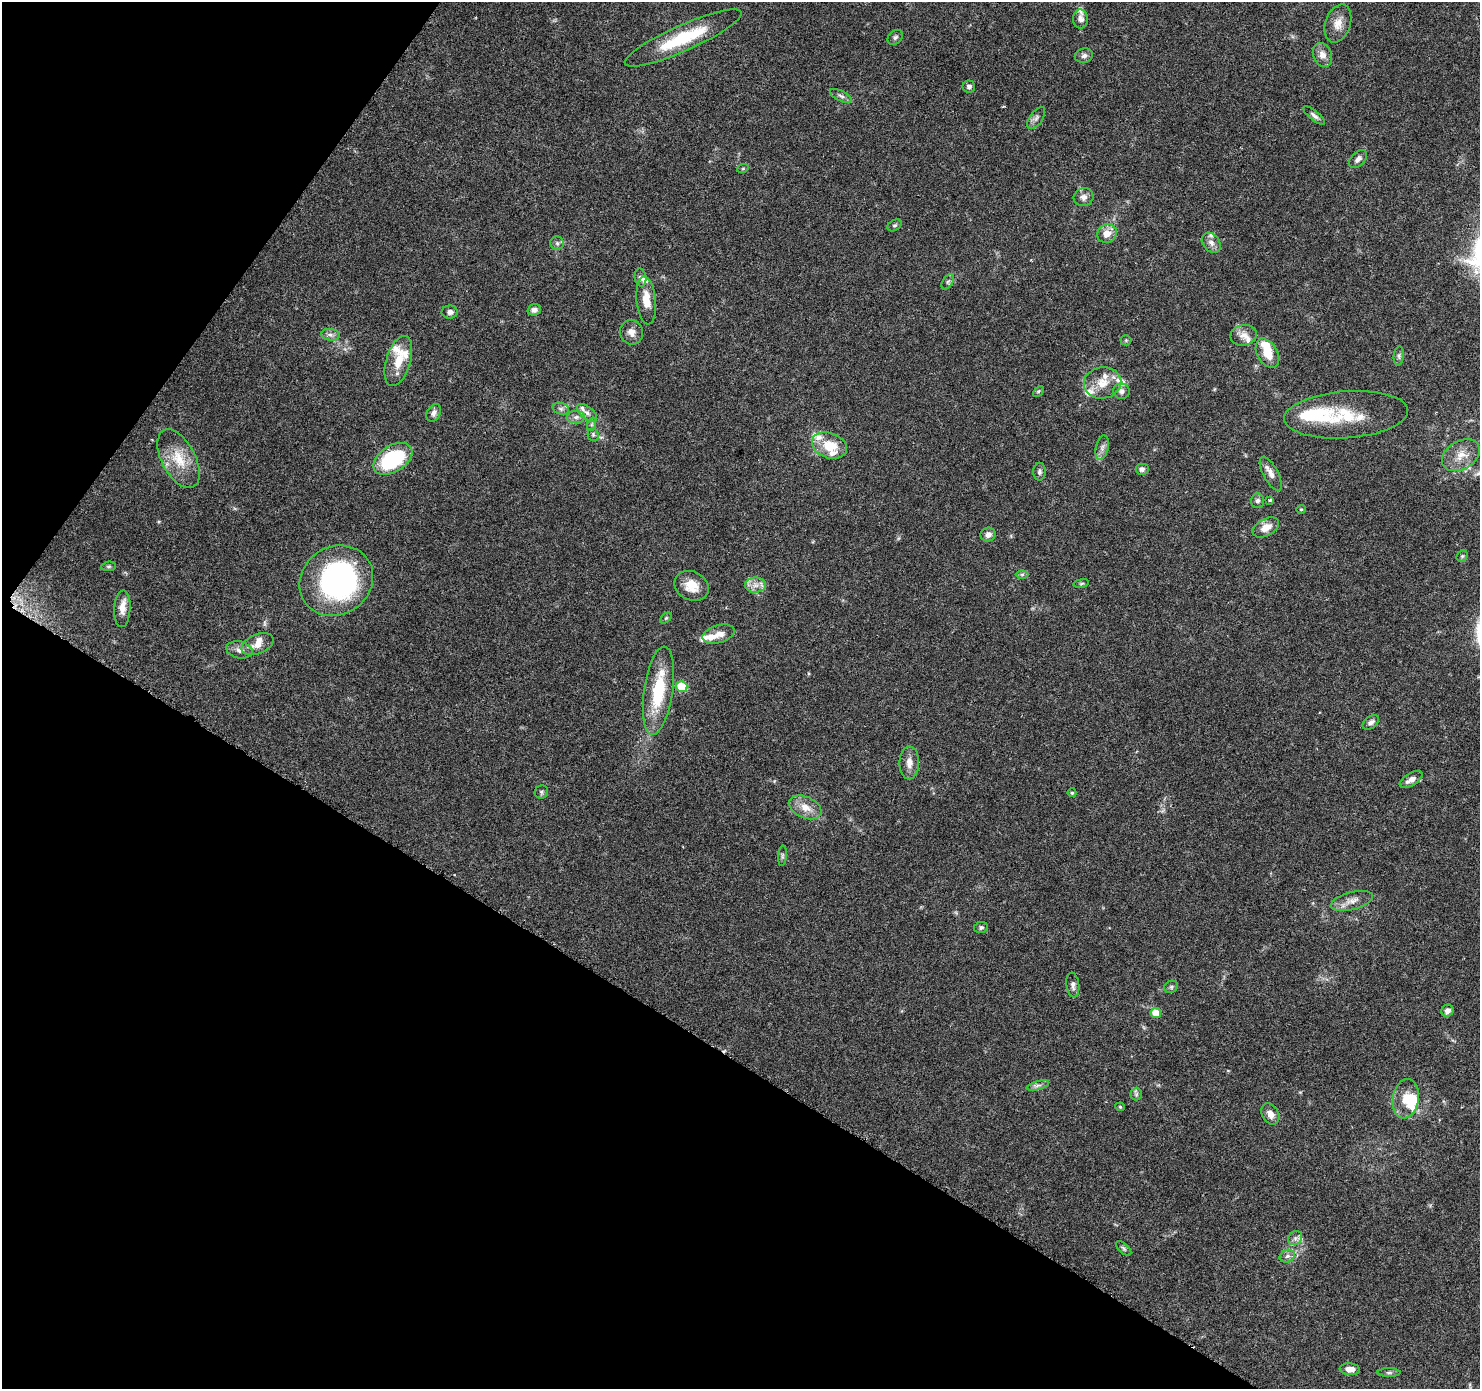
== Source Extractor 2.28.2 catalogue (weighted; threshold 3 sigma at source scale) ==
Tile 9 of 4 x 4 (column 1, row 3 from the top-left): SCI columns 18-1495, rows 1643-3029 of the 5937 x 5994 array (HDU 1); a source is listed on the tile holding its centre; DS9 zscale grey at full resolution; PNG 1482 x 1391 px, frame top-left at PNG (2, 2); each listed source drawn as its Kron ellipse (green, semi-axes under 4 px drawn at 4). Shown black and unused: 31% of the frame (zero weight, under 3 of 6 exposures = <1% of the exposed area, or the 3 px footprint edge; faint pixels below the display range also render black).
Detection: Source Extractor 2.28.2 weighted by HDU 2 'WHT'; one run over the whole footprint, this tile lists its part. Background 0.0521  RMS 0.0026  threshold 0.0105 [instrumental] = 3 sigma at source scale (4.09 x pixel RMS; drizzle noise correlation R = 1.36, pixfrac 0.8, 0.0396/0.0396 arcsec/px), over >= 5 px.
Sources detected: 113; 2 inside a brighter object's white glare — neither listed nor drawn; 22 inside a brighter listed object's ellipse — not listed separately; the other 89 listed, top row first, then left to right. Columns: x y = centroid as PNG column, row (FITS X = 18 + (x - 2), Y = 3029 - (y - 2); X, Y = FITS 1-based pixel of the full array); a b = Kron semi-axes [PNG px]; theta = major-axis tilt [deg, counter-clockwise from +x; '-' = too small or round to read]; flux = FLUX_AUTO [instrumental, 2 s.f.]
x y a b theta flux
1080 19 9 7 88 1.2
1338 24 20 12 72 2.8
895 37 8 6 44 0.61
683 38 63 13 24 13
1322 55 12 9 -67 1.8
1084 56 9 7 16 0.79
969 87 6 6 - 0.76
841 96 12 5 -27 0.72
1314 116 13 4 -39 0.75
1036 118 12 6 55 0.94
1358 159 11 6 45 1.1
743 168 6 3 19 0.25
1084 197 10 9 - 1.3
895 225 7 5 29 0.45
1107 233 10 9 - 2.7
557 243 6 6 - 0.57
1211 243 11 8 -51 1.4
640 277 9 5 -79 0.7
948 282 9 5 57 0.53
646 300 24 9 -84 3.8
534 310 7 5 17 0.88
450 312 8 6 2 0.87
631 332 12 11 - 1.7
330 335 9 6 -7 0.9
1244 335 13 10 12 1.9
1126 340 5 5 - 0.29
1267 353 16 10 -59 4.4
1399 356 9 5 84 0.59
398 361 26 12 73 4.9
1103 383 19 15 12 4.3
1038 391 6 4 45 0.32
1121 391 8 7 - 0.97
561 409 8 6 -18 0.65
434 413 9 6 60 0.93
587 413 12 6 -39 1.1
1346 415 62 23 4 13
576 417 9 6 2 0.95
592 424 7 4 72 0.43
593 435 6 5 - 0.52
829 446 18 12 -20 6.1
1102 448 12 6 77 1.1
1461 455 20 14 31 3.8
179 459 32 17 -62 6.7
393 459 21 13 33 20
1142 469 7 6 - 0.82
1039 472 9 6 89 0.65
1271 474 19 7 -62 1.8
1270 500 4 3 - 0.43
1257 501 7 6 - 0.75
1301 509 4 4 - 0.25
1266 527 14 8 28 2.6
988 535 7 7 - 1.2
1462 556 6 5 - 0.38
109 566 7 4 6 0.4
1022 574 6 4 1 0.35
336 581 38 34 34 51
1081 583 8 4 9 0.35
756 585 10 7 0 1.7
692 586 18 14 -26 3.8
122 609 18 8 87 2.2
666 618 7 4 44 0.35
719 634 16 9 16 2.2
257 644 17 9 23 2.4
239 650 13 8 -11 1.3
682 686 6 5 - 9.3
658 691 44 14 82 13
1371 722 9 6 38 0.91
909 763 16 10 90 2.1
1411 779 13 6 31 1.5
541 792 7 6 - 0.48
1072 793 4 4 - 0.27
805 807 17 10 -24 3
782 856 10 4 85 0.47
1352 901 21 8 15 2.3
981 927 7 5 12 0.46
1073 985 12 6 -82 1
1171 987 7 6 - 0.55
1447 1011 6 5 - 1.1
1156 1013 5 5 - 5.1
1038 1085 11 3 15 0.71
1136 1094 6 6 - 0.48
1406 1099 20 13 81 4.1
1120 1107 4 4 - 0.26
1270 1114 11 8 -60 1.6
1295 1238 8 6 45 0.79
1124 1248 9 5 -42 0.47
1287 1256 8 6 22 0.84
1350 1369 10 6 -4 2
1389 1373 11 4 0 0.56